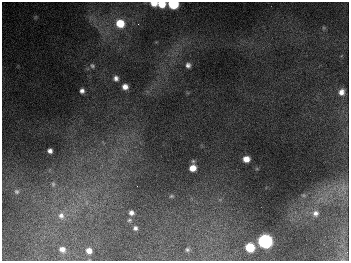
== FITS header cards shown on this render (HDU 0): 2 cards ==
NAXIS1  =                  347
NAXIS2  =                  259

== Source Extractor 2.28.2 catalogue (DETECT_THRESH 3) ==
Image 347 x 259 px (HDU 0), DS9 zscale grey, 1 PNG px = 1 image px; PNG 351 x 263 px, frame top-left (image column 1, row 259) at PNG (2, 2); no overlay
Background 677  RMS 50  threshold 151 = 3 sigma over >= 5 px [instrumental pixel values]
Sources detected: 30; all 30 listed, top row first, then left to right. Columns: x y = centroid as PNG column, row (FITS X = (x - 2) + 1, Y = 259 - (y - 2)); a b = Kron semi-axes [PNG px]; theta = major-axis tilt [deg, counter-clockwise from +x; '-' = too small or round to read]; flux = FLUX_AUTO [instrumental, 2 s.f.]
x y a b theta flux
154 3 6 5 - 3.3e+04
162 4 6 5 - 5.9e+04
173 4 7 5 -4 2.3e+05
120 23 9 8 - 8.2e+04
138 24 3 3 - 3.2e+03
324 28 6 4 -18 4.5e+03
188 65 5 5 - 1.2e+04
92 66 7 6 - 7.5e+03
116 78 6 6 - 1.2e+04
125 87 5 5 - 2.1e+04
82 91 5 4 - 1.2e+04
341 92 7 6 - 2.2e+04
50 151 5 4 - 1.3e+04
246 159 6 5 - 3.6e+04
193 168 6 6 - 3.9e+04
53 184 8 6 -89 1.0e+04
343 187 16 8 80 3.2e+04
17 191 7 7 - 8.7e+03
303 195 6 4 -18 4.3e+03
171 196 5 4 - 4.2e+03
131 213 6 5 - 1.3e+04
315 213 9 8 - 1.8e+04
61 216 10 9 - 2.6e+04
129 220 6 5 - 5.5e+03
135 228 4 4 - 8.5e+03
265 241 7 7 - 1.1e+06
250 247 6 6 - 1.2e+05
62 249 6 5 - 1.8e+04
187 250 5 5 - 5.5e+03
89 251 5 5 - 2.1e+04
At the frame edge (FLAGS 8, measured only in part): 3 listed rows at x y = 154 3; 162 4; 173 4